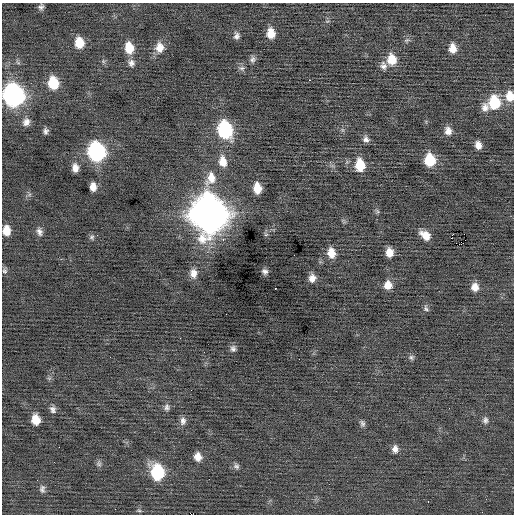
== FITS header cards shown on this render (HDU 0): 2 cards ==
NAXIS1  =                  512 / Axis length
NAXIS2  =                  512 / Axis length

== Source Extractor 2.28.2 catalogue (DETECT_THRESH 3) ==
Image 512 x 512 px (HDU 0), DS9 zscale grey, 1 PNG px = 1 image px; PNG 516 x 516 px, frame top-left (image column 1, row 512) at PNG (2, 3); no overlay
Background -0.0418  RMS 0.72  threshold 2.16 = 3 sigma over >= 5 px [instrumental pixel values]
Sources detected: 70; all 70 listed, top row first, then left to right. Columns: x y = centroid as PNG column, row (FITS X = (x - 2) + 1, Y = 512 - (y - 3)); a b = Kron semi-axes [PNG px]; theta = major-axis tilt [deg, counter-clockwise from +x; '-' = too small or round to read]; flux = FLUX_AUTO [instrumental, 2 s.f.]
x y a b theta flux
41 7 7 6 - 150
271 33 10 7 -85 590
237 36 9 7 -90 180
407 40 7 5 12 95
79 43 10 8 -84 820
159 47 12 10 -88 500
129 48 12 9 -82 880
453 48 10 7 -83 480
252 59 8 7 - 150
392 59 12 10 -82 790
131 63 9 8 - 210
383 66 12 9 -74 250
242 68 8 6 13 130
310 80 3 2 - 190
53 83 11 9 -79 1400
13 95 13 11 -77 16000
509 96 12 9 -87 650
494 103 13 10 87 2000
485 107 12 9 87 340
26 122 10 9 - 280
225 130 13 9 -75 5000
46 131 7 5 87 150
448 131 10 8 -79 330
366 139 8 7 - 200
478 145 8 6 -76 330
97 152 12 10 -79 9100
430 160 11 9 -86 1600
223 161 13 9 -79 570
360 165 12 9 -85 1100
75 168 8 6 -86 340
211 178 19 12 67 770
93 187 8 5 -89 360
257 188 10 7 -85 760
377 211 7 4 -71 76
208 214 17 15 -80 90000
6 230 9 7 -88 560
39 232 11 7 -73 210
97 235 2 2 - 23
266 235 6 4 2 61
425 235 11 7 -38 570
92 237 7 6 - 110
223 240 3 3 - 170
389 252 8 6 -89 480
331 253 10 7 -79 580
4 271 7 7 - 120
265 271 6 5 - 160
193 273 12 9 -87 370
312 278 8 7 - 330
388 285 9 9 - 450
475 287 9 8 - 390
426 308 9 6 -78 120
226 314 2 2 - 36
233 349 8 7 - 160
411 357 7 7 - 110
191 390 2 2 - 19
167 407 9 7 83 160
53 409 9 7 -68 180
36 420 9 7 -82 630
485 420 9 7 -84 170
183 421 11 8 79 240
362 423 8 6 -74 130
59 447 2 2 - 55
395 449 9 7 -71 270
198 457 9 7 -76 400
99 464 8 7 - 120
236 466 8 7 - 140
157 472 12 10 -77 3300
42 489 10 6 -90 150
428 501 2 2 - 170
139 511 6 4 -2 67
At the frame edge (FLAGS 8, measured only in part): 3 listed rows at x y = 13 95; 509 96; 6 230